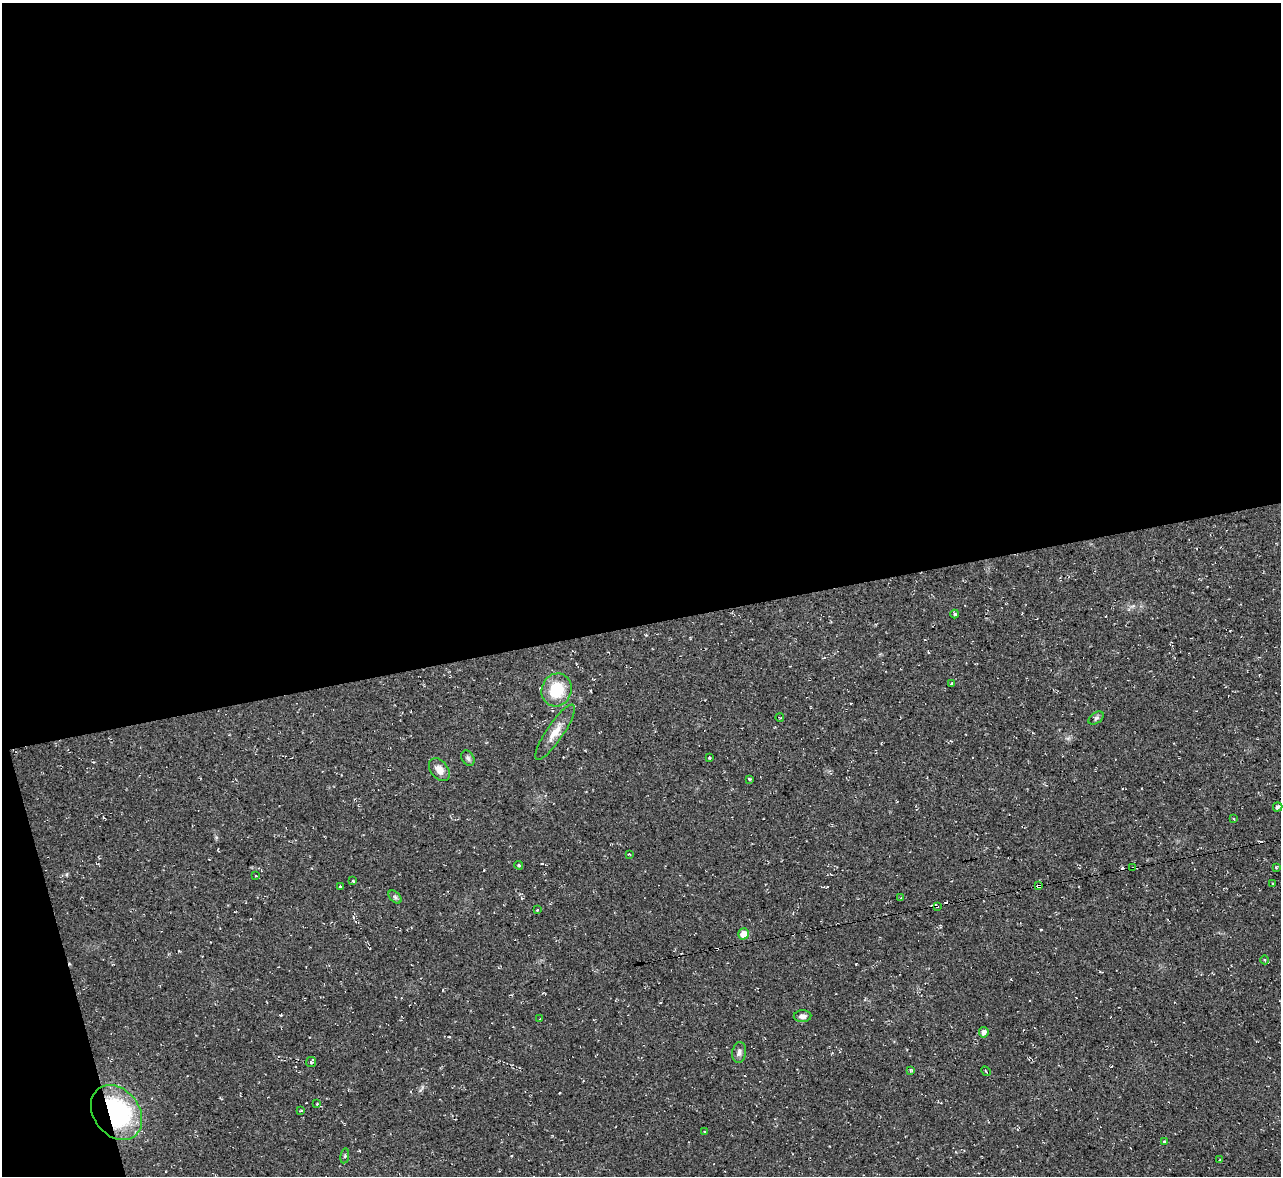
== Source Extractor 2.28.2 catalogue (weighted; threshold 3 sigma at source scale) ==
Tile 1 of 4 x 4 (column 1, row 1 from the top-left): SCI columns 1-1279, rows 3665-4838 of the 5116 x 5098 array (HDU 1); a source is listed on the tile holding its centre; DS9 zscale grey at full resolution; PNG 1283 x 1178 px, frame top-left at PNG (2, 3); each listed source drawn as its Kron ellipse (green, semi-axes under 4 px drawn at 4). Shown black and unused: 55% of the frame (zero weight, under 2 of 3 exposures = <1% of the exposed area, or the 3 px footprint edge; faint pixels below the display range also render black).
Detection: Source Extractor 2.28.2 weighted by HDU 2 'WHT'; one run over the whole footprint, this tile lists its part. Background 0.0913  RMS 0.01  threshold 0.0458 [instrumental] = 3 sigma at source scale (4.5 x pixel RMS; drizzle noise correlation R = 1.50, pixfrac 1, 0.05/0.05 arcsec/px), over >= 5 px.
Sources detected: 46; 5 cosmic-ray / hot-pixel residue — neither listed nor drawn; the other 41 listed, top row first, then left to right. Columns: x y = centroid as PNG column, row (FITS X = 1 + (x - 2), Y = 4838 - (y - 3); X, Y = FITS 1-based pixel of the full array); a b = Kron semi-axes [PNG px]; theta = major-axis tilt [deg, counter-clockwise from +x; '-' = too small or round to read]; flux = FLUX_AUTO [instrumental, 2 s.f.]
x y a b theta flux
955 614 4 4 - 1.2
952 684 3 3 - 3
557 690 17 15 67 35
780 718 4 2 - 0.82
1096 718 8 5 36 2.2
555 732 32 8 56 14
468 758 8 6 -62 2.5
710 758 3 3 - 1.9
439 770 13 8 -51 8.9
749 779 3 3 - 1.1
1278 807 5 4 - 3.6
1234 819 4 3 - 0.9
629 854 3 2 - 0.86
519 865 4 3 - 1.2
1276 867 3 2 - 1.1
1133 868 3 3 - 1.2
256 876 4 2 - 0.79
353 881 3 3 - 1.4
1273 884 3 2 - 1.5
1038 886 4 3 - 9.3
340 887 3 3 - 1.8
395 897 8 4 -45 2.3
901 898 4 3 - 0.86
937 906 3 3 - 1.2
537 910 2 2 - 0.92
744 934 6 5 - 14
1265 960 4 3 - 0.92
803 1016 9 6 2 4.5
540 1018 2 2 - 0.66
984 1032 5 5 - 4.6
739 1052 10 7 80 3.8
311 1062 5 5 - 1.7
911 1070 4 3 - 0.9
986 1071 5 2 - 0.77
317 1104 4 3 - 1.1
300 1111 4 2 - 0.86
117 1113 30 23 -53 140
704 1132 3 3 - 1.2
1164 1141 4 3 - 1.4
345 1156 7 4 82 1.7
1220 1160 2 2 - 0.93
Overlapping masked pixels (flux is a lower limit): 4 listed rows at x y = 1133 868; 1038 886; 937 906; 117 1113